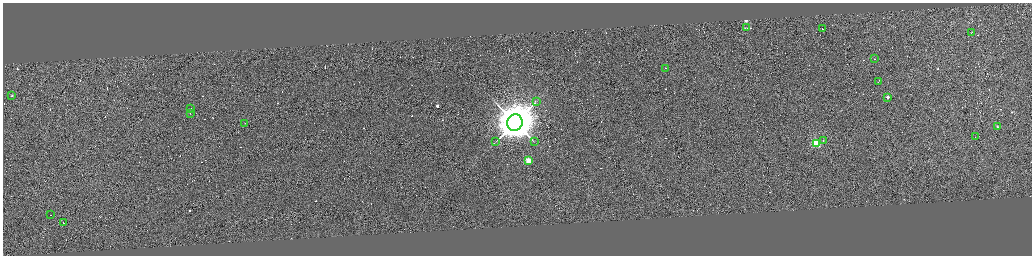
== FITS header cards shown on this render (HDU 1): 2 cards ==
NAXIS1  =                 4117
NAXIS2  =                 1013

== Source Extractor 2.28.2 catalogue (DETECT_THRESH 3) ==
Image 4117 x 1013 px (HDU 1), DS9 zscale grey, zoomed out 1/4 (1 PNG px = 4 x 4 image px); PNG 1034 x 258 px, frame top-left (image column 3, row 1011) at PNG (3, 3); each listed source drawn as its Kron ellipse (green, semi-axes under 4 px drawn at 4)
Background 0.3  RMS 3.9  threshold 11.6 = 3 sigma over >= 5 px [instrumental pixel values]
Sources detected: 391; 369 cannot appear on this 1/4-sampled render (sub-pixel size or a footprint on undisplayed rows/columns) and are neither listed nor drawn; the other 22 listed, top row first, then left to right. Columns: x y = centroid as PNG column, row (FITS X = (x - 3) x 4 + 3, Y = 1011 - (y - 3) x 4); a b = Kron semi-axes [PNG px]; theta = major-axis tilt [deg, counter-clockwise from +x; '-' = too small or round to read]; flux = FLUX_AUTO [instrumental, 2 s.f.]
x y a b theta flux
747 28 3 1 - 2.8e+04
823 29 2 1 - 1.4e+05
971 33 2 1 - 1.9e+04
874 59 2 1 - 2.2e+04
666 68 3 1 - 1.6e+04
878 81 3 1 - 2.5e+04
12 96 2 1 - 1.2e+04
888 97 2 1 - 2.8e+04
536 101 4 1 - 1.4e+03
191 109 2 1 - 4.3e+04
190 113 2 1 - 1.3e+04
245 123 2 1 - 1.8e+03
515 123 8 7 - 1.1e+07
997 127 2 1 - 1.7e+04
975 137 2 1 - 1.9e+04
823 140 2 2 - 2.1e+03
495 142 3 1 - 1.3e+03
534 142 2 1 - 4.2e+02
816 143 2 2 - 3.1e+05
528 161 2 2 - 1.3e+05
50 215 2 1 - 2.2e+04
63 223 2 1 - 3.2e+04
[369 sub-pixel or undisplayed-footprint detections neither listed nor drawn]